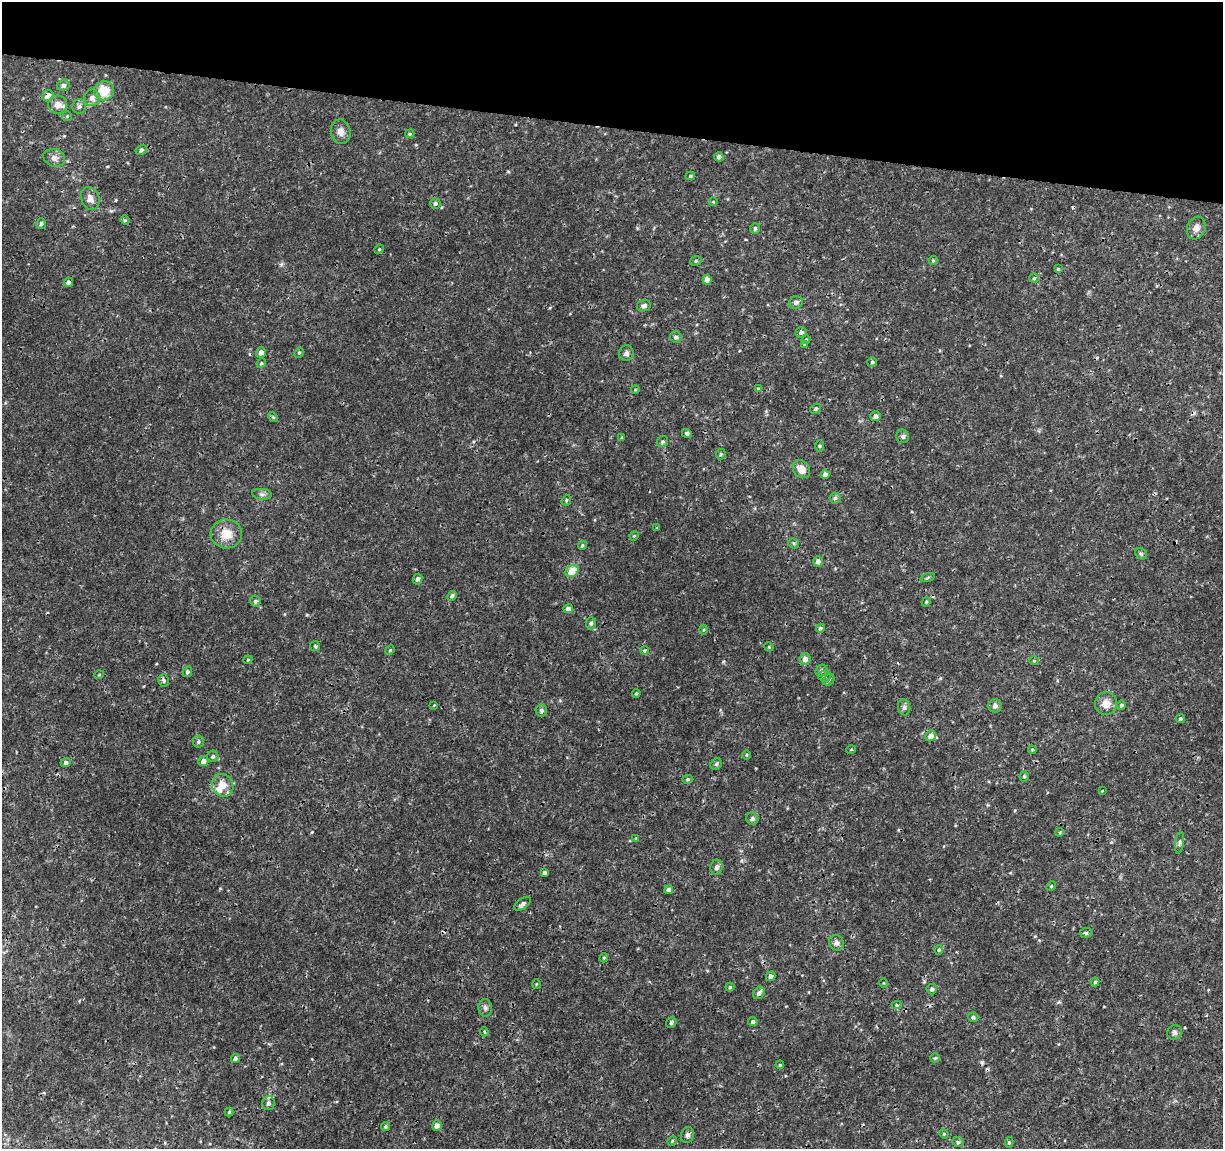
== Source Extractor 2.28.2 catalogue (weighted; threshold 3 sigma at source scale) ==
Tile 2 of 4 x 4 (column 2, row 1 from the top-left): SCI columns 1222-2442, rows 3665-4811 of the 4892 x 5096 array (HDU 1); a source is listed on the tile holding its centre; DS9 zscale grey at full resolution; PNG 1225 x 1151 px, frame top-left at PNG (2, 2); each listed source drawn as its Kron ellipse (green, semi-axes under 4 px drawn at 4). Shown black and unused: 11% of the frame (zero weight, under 3 of 4 exposures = <1% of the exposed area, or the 3 px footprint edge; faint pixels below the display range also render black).
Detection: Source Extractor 2.28.2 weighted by HDU 2 'WHT'; one run over the whole footprint, this tile lists its part. Background 0.00125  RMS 9.5e-04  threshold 0.00428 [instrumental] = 3 sigma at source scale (4.5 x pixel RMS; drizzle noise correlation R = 1.50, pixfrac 1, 0.0396/0.0396 arcsec/px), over >= 5 px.
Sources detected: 155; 8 cosmic-ray / hot-pixel residue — neither listed nor drawn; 3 inside a brighter listed object's ellipse — not listed separately; the other 144 listed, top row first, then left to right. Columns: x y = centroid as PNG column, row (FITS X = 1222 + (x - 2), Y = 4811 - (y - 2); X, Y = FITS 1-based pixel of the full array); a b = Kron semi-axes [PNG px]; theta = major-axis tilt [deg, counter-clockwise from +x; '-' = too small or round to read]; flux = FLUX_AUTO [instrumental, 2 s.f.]
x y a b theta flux
63 85 6 5 - 0.35
104 91 10 9 - 2.2
48 96 6 5 - 0.7
92 98 8 8 - 0.5
57 105 9 9 - 0.72
79 107 7 7 - 0.27
67 116 5 4 - 0.1
341 132 12 10 -81 0.63
410 134 5 3 - 0.12
141 150 6 5 - 0.22
719 157 4 4 - 0.3
54 158 11 8 -20 0.49
690 176 5 3 - 0.14
90 198 12 9 -68 0.66
713 202 4 3 - 0.074
435 203 5 5 - 0.19
125 220 5 4 - 0.11
41 224 5 5 - 0.24
755 228 5 5 - 0.22
1196 228 11 9 70 0.58
379 249 5 4 - 0.099
933 260 4 4 - 0.11
696 261 6 4 22 0.13
1058 269 4 4 - 0.14
1034 278 5 5 - 0.15
707 280 5 4 - 0.52
68 282 5 4 - 0.3
796 302 7 6 - 0.33
644 306 7 5 12 0.33
801 332 5 5 - 0.27
676 337 6 5 - 0.3
806 339 4 4 - 0.088
804 345 4 3 - 0.1
261 352 5 5 - 0.46
299 353 5 4 - 0.13
626 353 8 7 - 0.32
872 362 5 5 - 0.16
261 363 5 4 - 0.12
758 389 4 3 - 0.12
635 390 4 3 - 0.088
815 409 5 4 - 0.13
875 416 5 5 - 0.35
273 417 5 4 - 0.13
687 433 5 4 - 0.23
903 436 7 6 - 0.27
622 438 4 3 - 0.16
662 442 6 5 - 0.19
820 446 5 3 - 0.1
721 454 5 5 - 0.12
801 469 10 8 -49 0.98
825 474 4 4 - 0.39
262 494 10 5 -7 0.27
835 498 5 5 - 0.18
566 500 6 4 70 0.12
657 528 4 3 - 0.084
226 534 16 14 -5 1.6
634 536 5 4 - 0.092
794 543 5 5 - 0.14
582 545 5 4 - 0.14
1141 554 6 5 - 0.16
818 561 5 4 - 0.42
572 571 7 5 38 1.7
927 578 7 3 19 0.13
418 579 5 4 - 0.28
452 596 5 4 - 0.21
255 601 5 5 - 0.22
926 602 5 4 - 0.098
568 609 5 4 - 0.44
591 623 6 5 - 0.2
820 628 4 4 - 0.17
704 630 5 3 - 0.1
315 646 5 5 - 0.13
769 647 5 4 - 0.1
390 650 5 4 - 0.09
645 650 4 3 - 0.2
805 659 6 5 - 0.54
248 660 4 4 - 0.094
1034 661 4 4 - 0.11
821 671 6 5 - 0.23
187 672 5 4 - 0.2
99 675 5 3 - 0.074
824 676 6 5 - 0.22
164 680 6 5 - 0.2
829 680 6 5 - 0.17
636 693 4 3 - 0.12
1106 704 11 11 - 0.94
434 705 4 3 - 0.077
1121 705 5 4 - 0.17
995 706 7 6 - 0.36
904 707 8 6 -76 0.24
541 711 6 6 - 0.21
1180 719 4 4 - 0.16
931 736 6 5 - 0.62
198 742 6 5 - 0.19
851 750 5 3 - 0.082
1032 750 4 4 - 0.092
746 755 5 3 - 0.09
213 756 6 5 - 0.23
203 761 5 5 - 0.57
66 763 5 4 - 0.22
716 764 6 5 - 0.15
1024 776 5 4 - 0.14
688 779 5 4 - 0.14
223 785 12 10 -62 1.3
1102 791 4 2 - 0.066
752 819 6 6 - 0.21
1060 832 4 3 - 0.086
636 838 4 4 - 0.094
1179 843 11 4 81 0.2
717 867 7 6 - 0.37
544 873 4 3 - 0.29
1051 886 5 4 - 0.1
669 890 4 4 - 0.47
523 904 9 5 35 0.31
1086 933 6 5 - 0.18
837 943 8 7 - 0.34
939 950 5 4 - 0.14
604 958 5 3 - 0.11
771 976 5 4 - 0.33
1095 982 4 4 - 0.15
883 983 5 3 - 0.079
536 984 5 3 - 0.084
730 987 4 4 - 0.13
932 989 5 5 - 0.26
759 993 7 5 53 0.36
897 1005 5 4 - 0.097
485 1008 9 6 -85 0.27
973 1017 5 4 - 0.22
753 1021 5 4 - 0.28
671 1022 5 5 - 0.23
484 1032 4 3 - 0.12
1174 1032 8 7 - 0.29
235 1058 4 4 - 0.33
935 1058 5 4 - 0.13
780 1065 4 3 - 0.099
268 1103 7 6 - 0.3
229 1112 4 4 - 0.13
437 1125 5 4 - 0.55
385 1126 4 4 - 0.16
944 1134 5 4 - 0.095
687 1135 8 6 73 0.28
672 1141 5 4 - 0.11
958 1142 6 5 - 0.18
1009 1142 5 4 - 0.14
Overlapping masked pixels (flux is a lower limit): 1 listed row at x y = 48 96